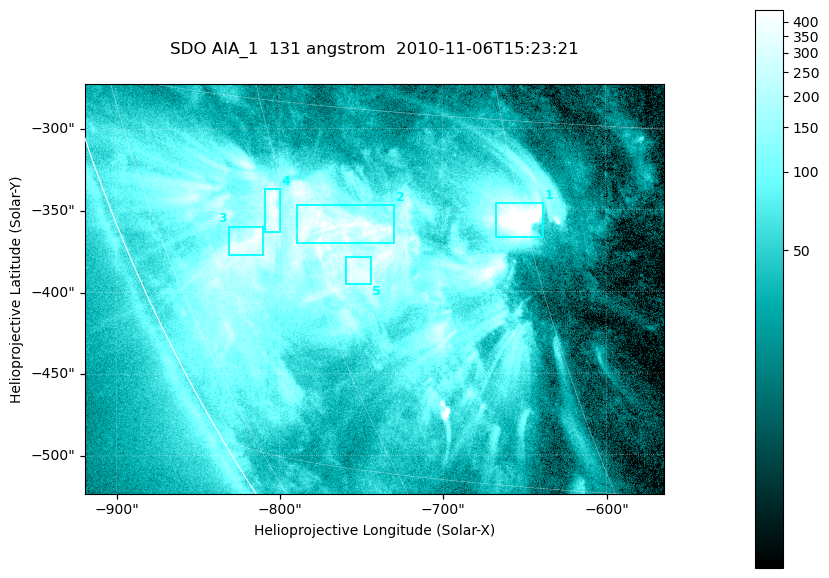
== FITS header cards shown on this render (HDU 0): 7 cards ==
TELESCOP= 'SDO     '           /
INSTRUME= 'AIA_1   '           /
WAVELNTH=                  131 /
WAVEUNIT= 'angstrom'           /
DATE-OBS= '2010-11-06T15:23:21.62' /
CTYPE1  = 'HPLN-TAN'           /
CTYPE2  = 'HPLT-TAN'           /

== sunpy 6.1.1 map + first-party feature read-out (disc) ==
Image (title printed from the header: SDO AIA_1  131 angstrom  2010-11-06T15:23:21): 590 x 417 px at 0.601 arcsec/px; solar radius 968 arcsec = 1612 px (partial field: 2.7% of the solar disc is inside the frame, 89% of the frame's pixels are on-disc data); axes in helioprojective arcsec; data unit not stated in the header (colour bar unlabelled)
Pointing: header CRPIX1/2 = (2045.07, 2040.72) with CRVAL1/2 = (0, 0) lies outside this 590 x 417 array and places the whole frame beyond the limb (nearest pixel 1.35 R_sun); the SolarSoft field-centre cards XCEN/YCEN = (-741.6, -398.2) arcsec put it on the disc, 766 arcsec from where CRPIX/CRVAL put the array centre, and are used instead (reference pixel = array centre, CRVAL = XCEN/YCEN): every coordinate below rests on XCEN/YCEN
Orientation: roll -0.139 deg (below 1 deg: not rotated)
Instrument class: DISC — disc imager (sunpy class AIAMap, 131 A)
Bright regions (active regions / flare kernels): reference = the on-disc median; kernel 5 px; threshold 5 sigma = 258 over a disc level ~52.2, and >= 1.15x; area >= 246 px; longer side >= 5 px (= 3 arcsec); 5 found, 5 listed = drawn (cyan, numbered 1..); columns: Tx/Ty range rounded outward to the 2 arcsec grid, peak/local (2 s.f.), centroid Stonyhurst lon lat
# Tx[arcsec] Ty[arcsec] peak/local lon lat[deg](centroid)
1 -668..-638 -368..-346 17 -45 -19
2 -790..-728 -370..-346 8.9 -57 -20
3 -832..-810 -378..-360 8.5 -65 -21
4 -810..-798 -364..-336 7.9 -61 -19
5 -760..-744 -396..-378 6.9 -56 -21
Off-limb structures (1.02-1.3 R_sun): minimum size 123 px: none found